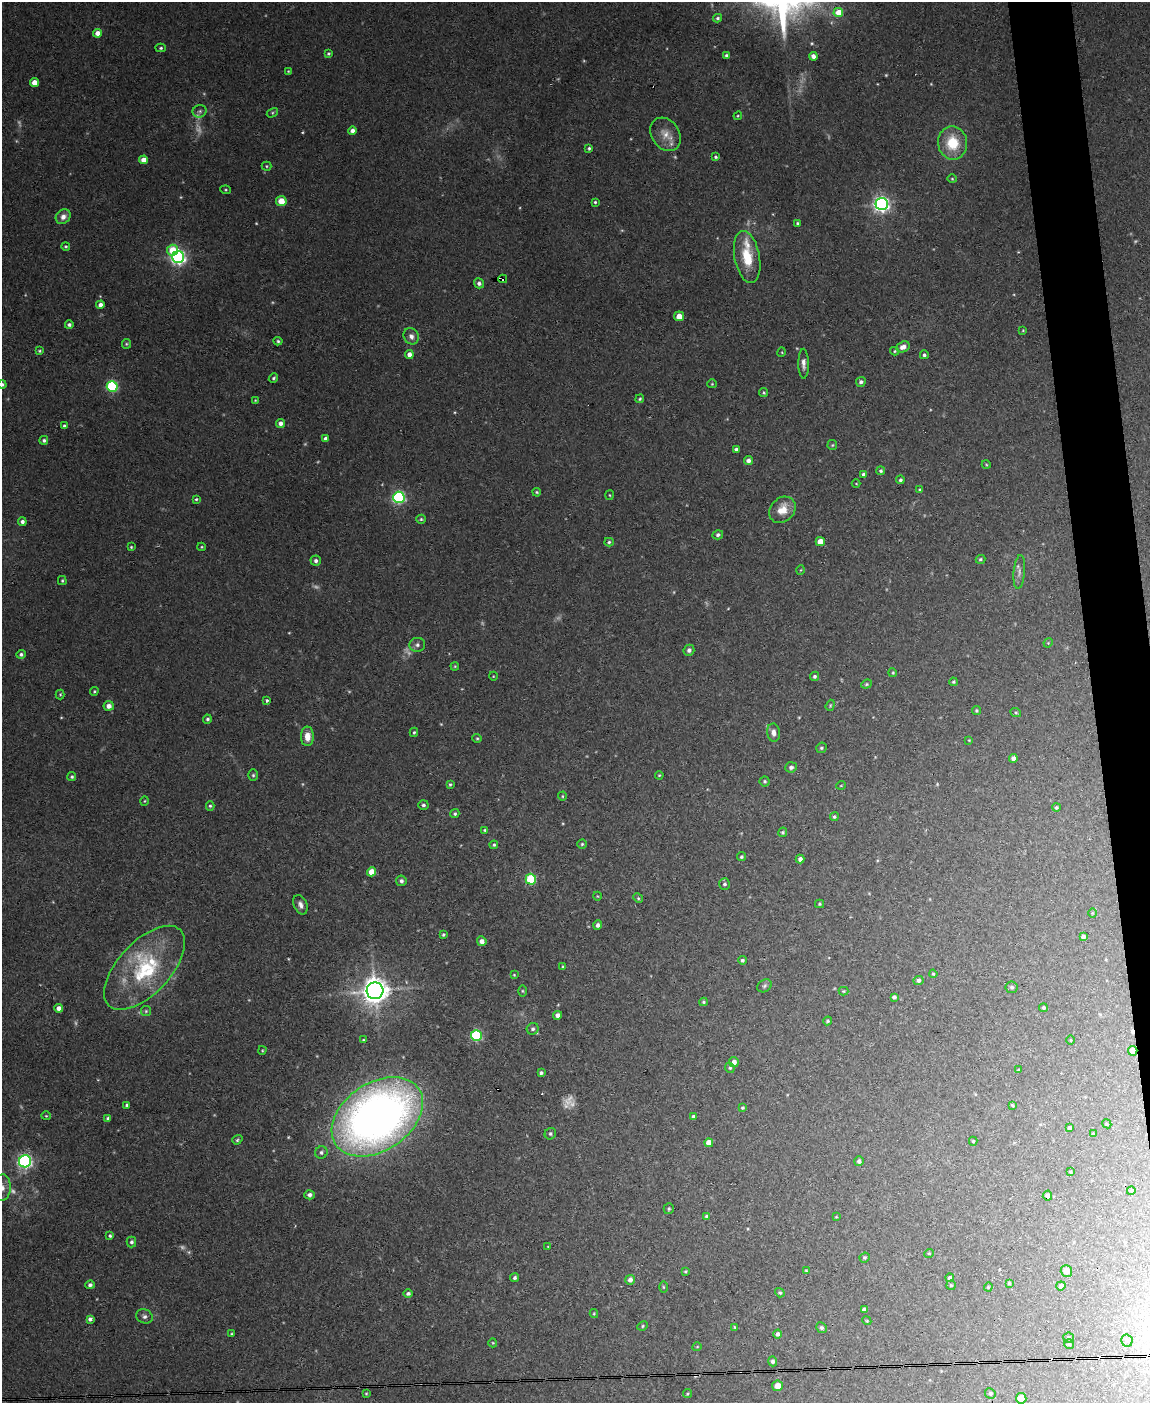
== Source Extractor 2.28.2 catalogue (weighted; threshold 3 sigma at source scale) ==
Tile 6 of 4 x 3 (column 2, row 2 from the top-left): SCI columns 1149-2296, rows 1636-3036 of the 4592 x 4566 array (HDU 1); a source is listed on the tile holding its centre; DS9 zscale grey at full resolution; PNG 1152 x 1405 px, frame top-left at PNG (2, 2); each listed source drawn as its Kron ellipse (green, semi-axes under 4 px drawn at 4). Shown black and unused: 4% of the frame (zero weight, under 3 of 4 exposures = <1% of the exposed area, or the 3 px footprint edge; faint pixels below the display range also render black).
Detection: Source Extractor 2.28.2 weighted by HDU 2 'WHT'; one run over the whole footprint, this tile lists its part. Background 0.0514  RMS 0.0046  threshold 0.0209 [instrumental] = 3 sigma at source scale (4.5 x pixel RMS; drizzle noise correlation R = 1.50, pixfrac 1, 0.05/0.05 arcsec/px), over >= 5 px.
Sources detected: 272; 26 too faint to see at this stretch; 7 cosmic-ray / hot-pixel residue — neither listed nor drawn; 4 inside a brighter listed object's ellipse — not listed separately; the other 235 listed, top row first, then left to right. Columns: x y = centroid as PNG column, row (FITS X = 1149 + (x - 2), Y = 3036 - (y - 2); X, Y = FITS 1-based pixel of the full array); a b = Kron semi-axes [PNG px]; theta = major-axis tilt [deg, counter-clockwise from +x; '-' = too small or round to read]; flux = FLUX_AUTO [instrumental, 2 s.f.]
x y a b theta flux
838 12 5 4 - 8.5
717 18 4 4 - 0.9
97 33 4 4 - 3.9
161 48 5 4 - 0.74
329 54 4 4 - 0.75
726 55 4 3 - 0.9
813 56 4 4 - 2.2
288 71 4 3 - 0.38
34 83 4 4 - 5.5
200 111 7 6 - 1.1
272 113 6 4 31 0.57
738 116 4 4 - 0.5
352 131 4 4 - 2.2
666 134 18 13 -56 6.2
953 143 17 14 -81 16
589 148 4 4 - 0.83
716 157 4 3 - 0.83
144 160 4 4 - 5.5
266 166 5 4 - 0.56
952 179 4 4 - 0.56
226 190 5 3 - 0.49
281 201 5 5 - 6.5
595 202 3 3 - 0.61
882 204 6 6 - 180
63 217 8 7 - 3.1
798 224 4 3 - 1.3
66 246 4 4 - 0.64
173 250 5 5 - 12
178 257 6 6 - 150
747 257 26 12 -79 14
503 279 4 3 - 4.3
479 283 5 5 - 1.5
100 305 4 4 - 2.3
679 316 5 5 - 4.4
69 325 4 4 - 1.1
1023 330 3 3 - 0.36
411 336 8 7 - 2.2
278 341 4 4 - 0.73
126 344 5 4 - 0.59
903 347 7 5 24 2.7
39 351 4 3 - 0.56
895 351 4 4 - 0.51
782 352 5 3 - 0.44
409 354 4 4 - 2.8
924 355 4 4 - 0.96
803 364 15 5 -89 2.6
273 378 5 4 - 0.76
861 382 5 5 - 1.2
2 384 4 4 - 1.1
712 384 4 4 - 0.47
112 386 5 5 - 54
764 393 4 4 - 0.67
640 399 4 3 - 0.59
255 400 4 3 - 0.39
280 423 4 4 - 2.3
64 426 4 3 - 0.89
325 438 4 4 - 1.3
44 440 4 4 - 0.97
832 445 5 5 - 0.63
736 449 4 3 - 1.2
748 461 4 4 - 1.9
986 464 4 3 - 0.38
881 471 4 4 - 0.84
864 474 4 4 - 1.3
900 480 4 4 - 1
856 484 4 3 - 0.39
920 490 4 3 - 0.53
537 492 4 3 - 0.55
610 495 5 3 - 0.45
399 497 6 5 - 85
196 499 3 3 - 0.55
782 510 14 11 44 7
421 519 4 4 - 0.66
22 522 4 4 - 1.7
718 535 5 4 - 1.1
609 542 5 4 - 0.77
820 542 4 4 - 7.2
131 547 3 3 - 0.5
202 547 4 4 - 0.51
980 559 5 4 - 0.72
316 561 5 5 - 1.4
801 570 5 3 - 0.38
1019 572 17 5 85 2.3
62 581 4 3 - 0.56
1048 643 5 4 - 0.44
417 645 8 7 - 1.5
689 650 5 5 - 1.4
21 654 5 4 - 1.1
455 666 4 3 - 0.43
893 673 4 3 - 0.5
493 676 4 3 - 0.35
815 676 5 4 - 0.94
953 682 4 3 - 0.64
866 684 5 4 - 0.68
94 691 4 3 - 0.56
60 694 5 4 - 0.59
267 700 4 3 - 1.7
830 705 6 4 71 0.57
109 706 5 5 - 2.8
976 711 4 4 - 0.65
1016 713 5 3 - 0.58
207 719 4 4 - 1
414 732 5 3 - 0.63
773 733 9 6 -82 2.4
307 736 10 6 90 5.1
477 738 4 4 - 0.56
969 740 4 3 - 0.37
821 748 5 5 - 0.81
1013 758 4 4 - 2
791 767 6 5 - 1.4
253 775 6 5 - 0.8
659 775 4 3 - 0.45
72 777 4 4 - 0.8
765 781 5 5 - 0.72
450 784 4 3 - 0.61
841 785 5 3 - 0.34
562 796 4 4 - 0.52
145 801 5 3 - 0.4
423 805 5 5 - 1.1
210 806 5 4 - 0.66
1056 807 4 4 - 0.86
455 814 4 4 - 0.77
834 817 4 4 - 0.78
485 830 4 3 - 0.68
783 832 5 4 - 0.73
582 844 4 4 - 0.62
494 845 4 4 - 0.7
741 857 4 4 - 0.76
800 859 4 4 - 1.9
372 872 4 4 - 8.1
531 879 5 5 - 37
401 881 5 5 - 1.2
724 884 6 5 - 1.1
597 896 4 3 - 0.34
638 898 5 4 - 0.61
820 904 4 4 - 0.58
300 905 10 6 -66 2.2
1092 913 5 3 - 0.4
598 925 4 4 - 1.6
443 935 3 3 - 0.68
1083 937 4 4 - 1.5
482 941 5 4 - 2.4
742 960 4 4 - 0.97
563 967 4 3 - 0.63
145 968 52 26 47 38
933 974 4 3 - 0.48
514 975 4 3 - 0.38
918 980 5 4 - 1.2
764 986 7 6 - 1
1012 987 6 6 - 1
375 991 8 8 - 620
522 991 5 3 - 0.54
843 991 5 4 - 0.54
894 997 4 4 - 0.98
703 1002 4 3 - 0.61
59 1008 4 4 - 2.5
1043 1008 4 4 - 0.96
146 1011 5 5 - 0.66
557 1015 4 4 - 2
828 1021 4 3 - 0.59
533 1029 6 5 - 1.2
476 1036 5 5 - 48
364 1040 4 3 - 0.56
1071 1040 4 3 - 0.38
262 1050 4 3 - 0.45
1133 1051 5 4 - 6.5
734 1062 5 4 - 2.4
730 1068 5 4 - 0.81
1018 1070 3 3 - 0.45
541 1073 4 3 - 0.9
127 1105 3 3 - 0.87
1013 1105 3 2 - 0.47
742 1108 4 4 - 0.67
46 1116 5 4 - 0.54
693 1116 4 4 - 0.94
377 1117 50 34 34 370
108 1118 4 4 - 0.97
1107 1124 5 3 - 0.47
1070 1128 3 3 - 0.81
550 1134 6 5 - 0.95
1093 1134 4 4 - 0.56
237 1140 5 4 - 0.72
973 1141 4 4 - 0.56
709 1143 4 4 - 3.9
321 1152 6 6 - 1.2
25 1161 6 6 - 120
859 1161 5 5 - 1.2
1070 1172 4 3 - 0.39
2 1188 13 8 86 3.6
1131 1191 4 3 - 0.43
310 1195 5 4 - 1.6
1047 1196 5 4 - 1.5
669 1209 5 5 - 0.71
707 1216 4 4 - 1.1
836 1217 3 2 - 0.37
110 1236 3 3 - 0.71
131 1242 5 5 - 1.1
548 1246 4 2 - 0.28
929 1253 5 3 - 0.43
865 1257 5 5 - 0.93
685 1271 3 3 - 0.55
806 1271 3 3 - 0.44
1066 1271 6 5 - 2.9
515 1278 4 4 - 1
950 1278 4 4 - 1.3
630 1280 5 5 - 2.3
1009 1283 4 4 - 0.55
90 1285 4 4 - 1.3
951 1285 4 4 - 0.62
1061 1286 5 4 - 1.4
663 1287 6 4 -89 0.6
988 1287 4 4 - 0.48
780 1293 5 4 - 0.75
408 1294 5 4 - 1.3
864 1310 4 4 - 1.4
594 1314 4 4 - 0.45
144 1316 8 7 - 1.6
90 1319 4 4 - 1.5
867 1321 4 3 - 0.44
643 1326 5 4 - 0.61
735 1327 4 4 - 0.46
821 1328 5 5 - 1.1
232 1334 4 3 - 0.57
778 1334 4 4 - 1.6
1069 1338 5 5 - 0.99
1127 1341 6 6 - 1.1
493 1343 4 4 - 0.48
1069 1344 5 5 - 0.58
697 1347 4 3 - 0.39
773 1361 5 4 - 1.3
777 1386 5 5 - 4.8
366 1393 4 4 - 0.49
688 1393 5 3 - 0.49
990 1393 5 5 - 0.92
1021 1398 5 5 - 5
Overlapping masked pixels (flux is a lower limit): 3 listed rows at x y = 503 279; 1133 1051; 1047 1196
Isophote crosses this tile's border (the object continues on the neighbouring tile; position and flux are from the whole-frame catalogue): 2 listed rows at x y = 2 384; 2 1188